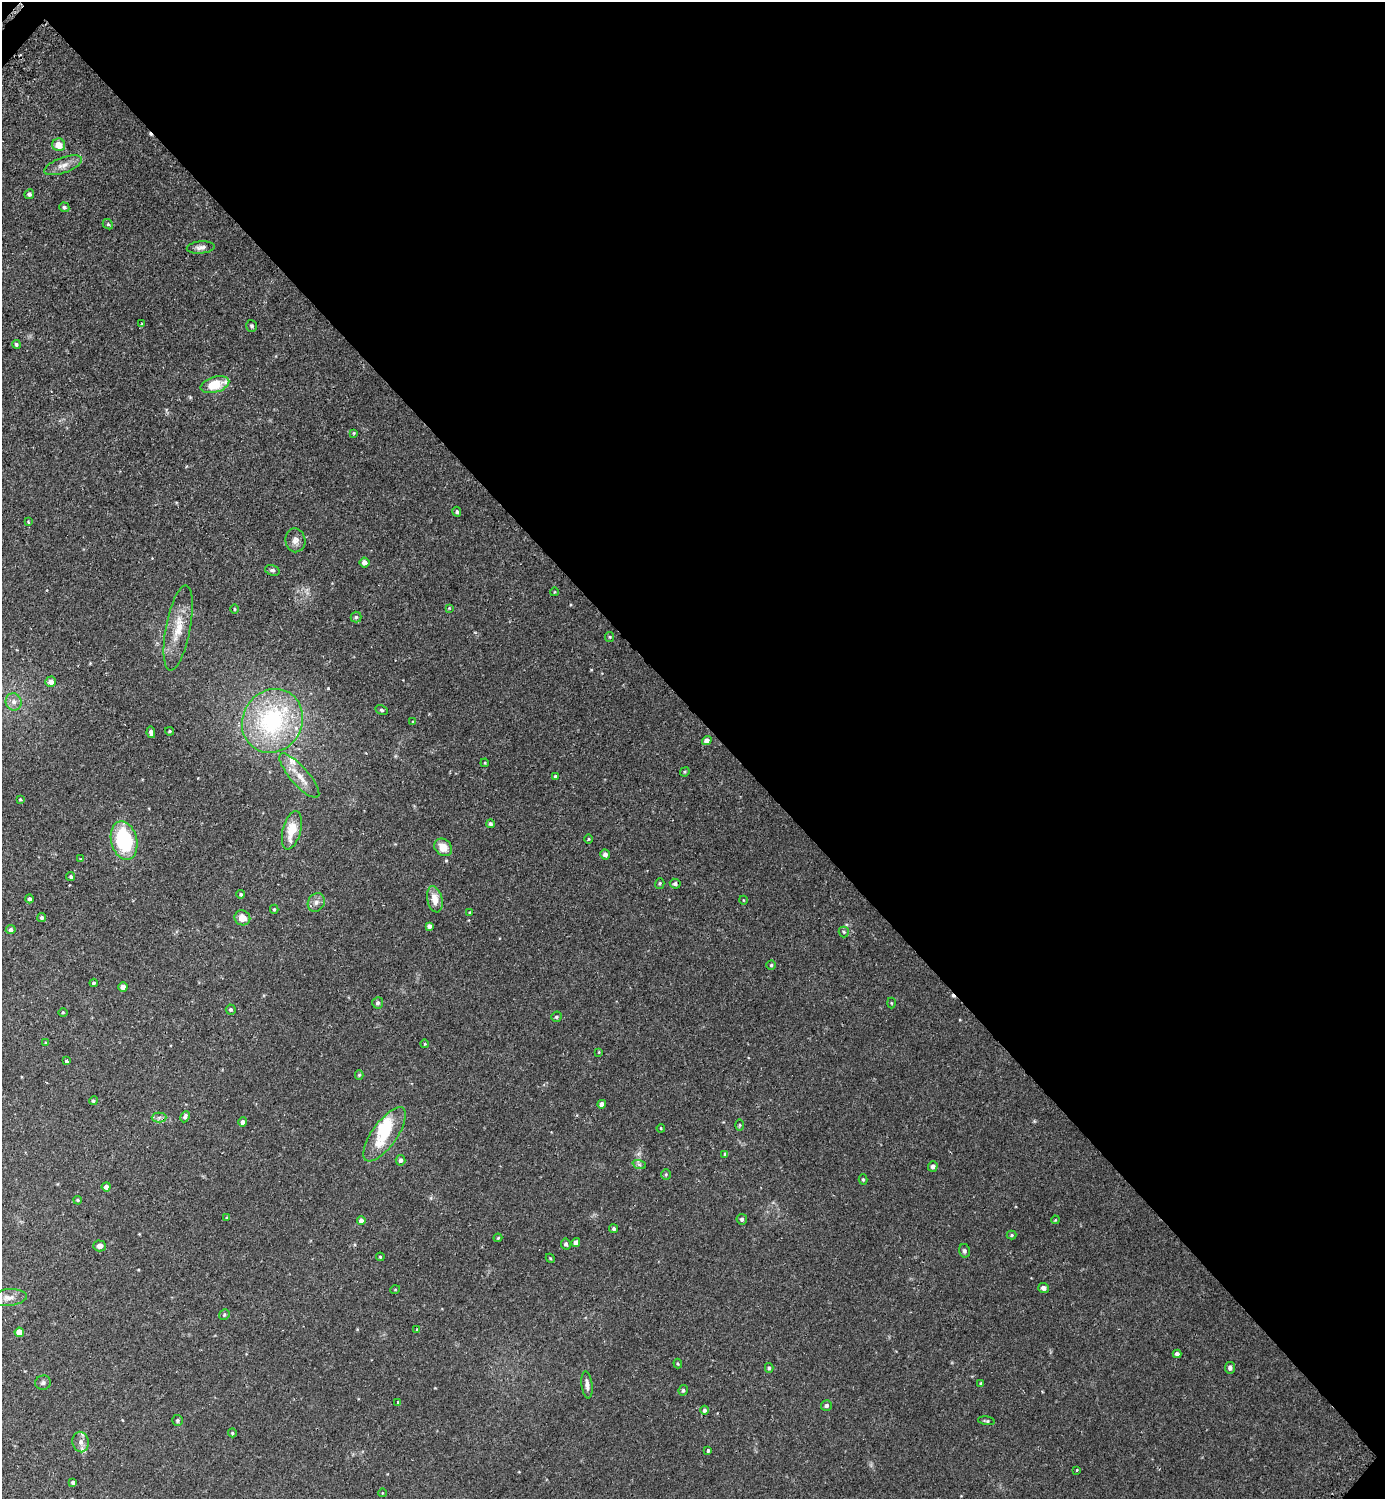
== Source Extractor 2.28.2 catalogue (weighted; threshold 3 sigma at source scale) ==
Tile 8 of 4 x 4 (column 4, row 2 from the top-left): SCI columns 4325-5707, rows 3011-4507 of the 6025 x 6022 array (HDU 1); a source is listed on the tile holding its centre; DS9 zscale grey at full resolution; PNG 1387 x 1501 px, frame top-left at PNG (2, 2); each listed source drawn as its Kron ellipse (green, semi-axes under 4 px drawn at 4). Shown black and unused: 48% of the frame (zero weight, under 2 of 3 exposures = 3% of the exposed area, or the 3 px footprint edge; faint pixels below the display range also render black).
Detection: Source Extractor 2.28.2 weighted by HDU 2 'WHT'; one run over the whole footprint, this tile lists its part. Background 0.0441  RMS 0.0046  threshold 0.0207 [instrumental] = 3 sigma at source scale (4.5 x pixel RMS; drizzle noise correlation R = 1.50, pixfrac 1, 0.05/0.05 arcsec/px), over >= 5 px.
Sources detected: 135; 5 cosmic-ray / hot-pixel residue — neither listed nor drawn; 6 inside a brighter listed object's ellipse — not listed separately; the other 124 listed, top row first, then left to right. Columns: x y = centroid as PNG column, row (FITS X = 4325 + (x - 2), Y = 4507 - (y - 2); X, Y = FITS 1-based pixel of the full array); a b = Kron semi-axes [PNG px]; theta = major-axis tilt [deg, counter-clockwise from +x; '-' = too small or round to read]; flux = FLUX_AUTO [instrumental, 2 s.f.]
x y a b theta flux
59 145 6 6 - 4.5
63 165 20 7 20 3.6
29 194 5 4 - 1.1
64 207 5 4 - 0.79
108 224 5 4 - 0.59
201 247 14 6 5 2
142 324 4 3 - 0.51
251 326 6 5 - 0.96
16 344 4 4 - 0.73
215 385 15 7 16 11
354 433 4 4 - 0.39
457 512 5 4 - 0.7
28 522 4 4 - 0.46
295 540 12 10 -82 2.5
365 563 5 4 - 2.3
272 570 7 5 -17 0.87
554 592 4 3 - 0.29
449 608 4 4 - 0.35
234 609 5 3 - 0.45
356 617 5 5 - 0.77
178 628 43 12 79 11
610 637 5 4 - 0.53
51 682 5 5 - 2.7
14 702 9 8 - 2.3
382 710 6 4 -27 0.74
272 721 33 29 59 51
413 722 4 4 - 0.38
170 731 4 4 - 0.57
151 732 6 3 -79 1.3
707 740 5 4 - 2.1
485 763 4 3 - 0.4
685 772 5 4 - 0.51
299 776 28 9 -49 6.4
555 776 4 3 - 0.59
20 799 4 3 - 0.43
490 824 4 4 - 0.86
292 830 20 9 75 9.2
589 839 4 3 - 0.38
124 840 19 13 -76 35
443 847 10 8 -41 5.2
605 854 5 4 - 1.5
80 859 3 3 - 0.37
71 877 5 4 - 0.65
660 883 5 4 - 0.57
675 884 5 5 - 0.96
241 894 4 4 - 0.71
29 899 4 4 - 0.98
435 899 13 7 -78 5
743 900 4 3 - 0.29
316 902 10 8 56 2.1
274 909 4 4 - 0.59
470 912 4 2 - 0.37
42 918 4 4 - 0.94
242 918 8 7 - 4.4
429 926 4 4 - 1.4
11 930 5 4 - 1.1
844 932 5 5 - 0.67
771 965 5 4 - 0.57
94 983 4 3 - 0.67
123 987 4 4 - 2.6
378 1003 6 5 - 0.95
891 1003 5 3 - 0.41
231 1009 5 5 - 0.83
63 1012 4 3 - 0.36
556 1017 5 4 - 0.75
46 1043 3 3 - 0.41
424 1044 4 3 - 0.42
599 1052 4 2 - 0.29
66 1061 3 3 - 1.2
359 1075 5 4 - 0.6
93 1101 4 4 - 0.79
602 1104 4 4 - 1.9
159 1117 7 5 1 1.2
185 1117 6 4 65 1.4
243 1122 4 4 - 1.4
740 1125 6 4 89 0.43
661 1128 4 3 - 0.39
385 1134 32 12 54 13
725 1154 4 4 - 0.62
401 1160 5 5 - 1.3
639 1164 7 4 -19 0.89
933 1166 5 4 - 1.5
666 1174 5 5 - 0.59
863 1179 5 4 - 0.56
106 1187 4 4 - 1.9
78 1200 4 3 - 0.54
227 1217 4 3 - 0.42
742 1219 5 5 - 0.94
361 1220 4 4 - 1.7
1055 1220 4 3 - 0.35
614 1229 4 4 - 0.95
1012 1235 5 4 - 0.51
498 1238 4 3 - 0.42
576 1242 4 4 - 2.4
566 1244 5 5 - 1.2
99 1246 6 5 - 1.7
964 1251 6 5 - 0.94
380 1257 4 4 - 0.46
550 1258 5 3 - 0.43
1043 1288 5 5 - 1.5
395 1290 5 3 - 0.34
8 1298 19 8 5 3.7
224 1315 5 5 - 0.72
417 1329 3 2 - 0.51
19 1332 5 4 - 4.5
1177 1354 4 4 - 1.2
678 1364 5 4 - 0.53
769 1368 5 4 - 0.69
1230 1368 5 5 - 1.5
43 1383 8 7 - 1.2
981 1384 4 3 - 0.7
587 1385 13 5 -83 2.1
683 1390 5 4 - 0.82
398 1402 3 3 - 0.58
826 1405 5 5 - 1.1
705 1410 4 4 - 1.1
177 1420 5 5 - 0.73
986 1421 8 4 -9 0.64
232 1433 4 3 - 0.54
81 1442 10 8 -78 2.2
708 1451 4 3 - 0.78
1077 1470 3 3 - 0.38
73 1482 4 3 - 1
382 1493 4 3 - 0.27